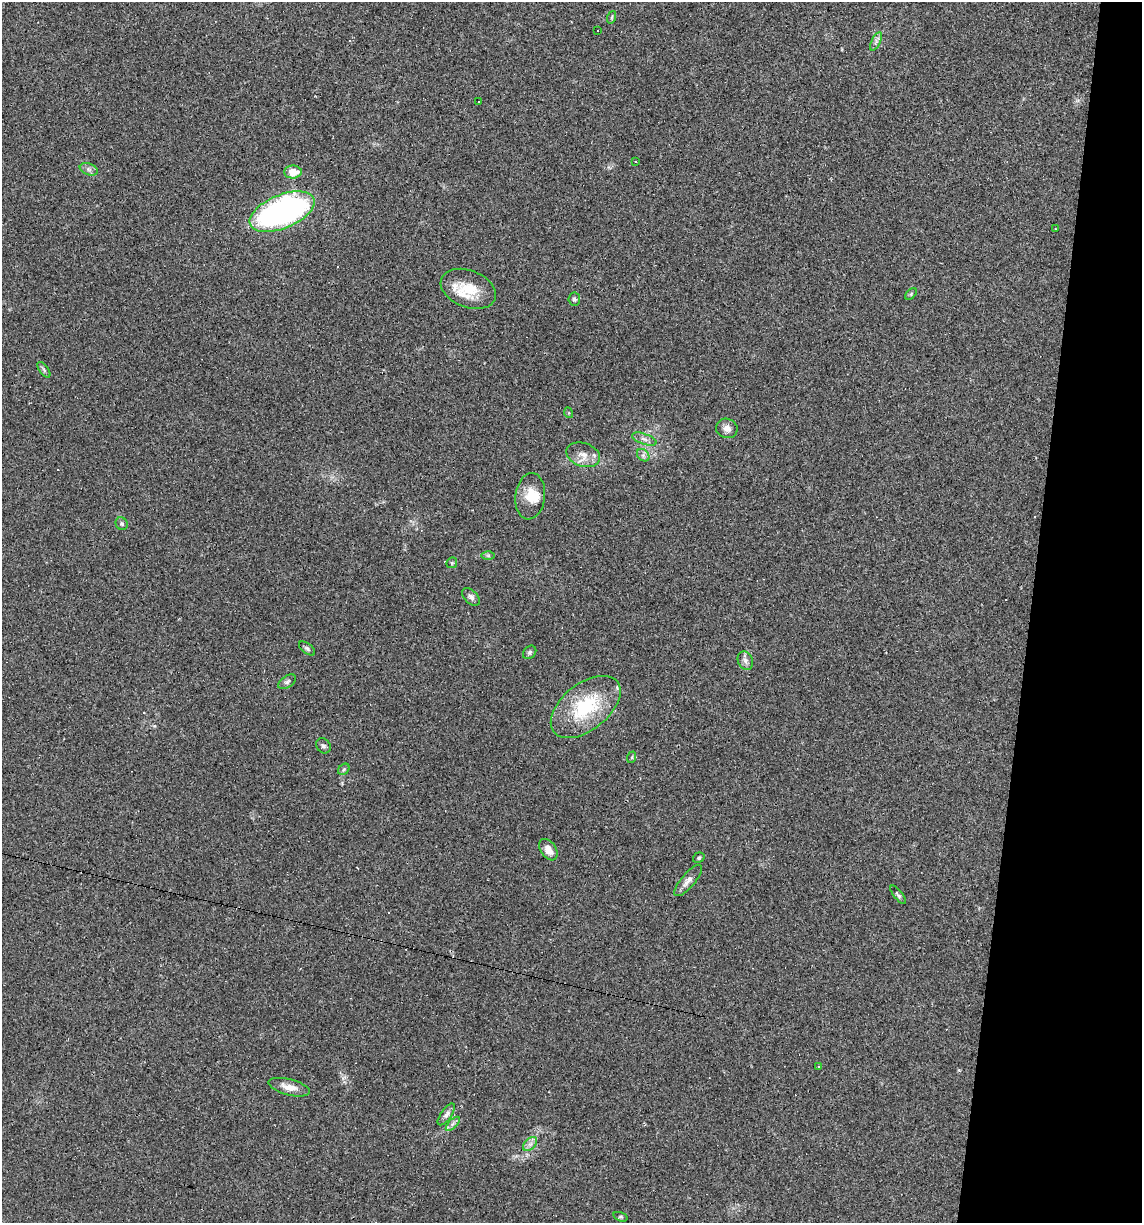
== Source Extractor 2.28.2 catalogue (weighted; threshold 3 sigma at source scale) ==
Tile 8 of 4 x 4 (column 4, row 2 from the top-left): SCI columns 3536-4675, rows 2445-3665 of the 4907 x 4887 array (HDU 1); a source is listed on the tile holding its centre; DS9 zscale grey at full resolution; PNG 1144 x 1225 px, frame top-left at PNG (2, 2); each listed source drawn as its Kron ellipse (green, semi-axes under 4 px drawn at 4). Shown black and unused: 10% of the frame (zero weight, under 2 of 3 exposures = <1% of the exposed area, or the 3 px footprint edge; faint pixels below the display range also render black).
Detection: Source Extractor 2.28.2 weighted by HDU 2 'WHT'; one run over the whole footprint, this tile lists its part. Background 0.0519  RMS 0.0065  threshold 0.0294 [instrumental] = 3 sigma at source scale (4.5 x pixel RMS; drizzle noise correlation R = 1.50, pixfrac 1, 0.05/0.05 arcsec/px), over >= 5 px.
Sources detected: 54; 11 cosmic-ray / hot-pixel residue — neither listed nor drawn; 2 inside a brighter listed object's ellipse — not listed separately; the other 41 listed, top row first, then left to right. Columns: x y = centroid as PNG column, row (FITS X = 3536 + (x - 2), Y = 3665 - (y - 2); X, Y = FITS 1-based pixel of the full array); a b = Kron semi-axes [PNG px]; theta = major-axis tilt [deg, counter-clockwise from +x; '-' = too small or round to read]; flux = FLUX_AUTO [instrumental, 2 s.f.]
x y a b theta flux
612 17 6 4 71 0.89
597 31 3 3 - 3.4
876 41 10 4 65 1.7
478 101 2 2 - 0.43
635 162 3 2 - 0.77
89 169 9 5 -20 2.1
293 172 9 6 0 9.6
282 212 34 16 22 180
1055 229 3 2 - 0.57
468 289 29 18 -21 19
911 294 7 4 46 0.91
574 299 6 6 - 1.8
44 370 9 4 -55 1.4
569 413 5 3 - 0.57
727 428 11 9 -18 3.7
644 439 13 5 -19 2.7
583 455 17 12 -18 6.9
643 455 7 5 -45 1.9
530 496 23 15 83 12
122 524 6 6 - 1.3
488 556 6 4 -1 1
452 563 6 5 - 0.9
471 597 11 6 -45 2.2
307 649 9 5 -37 1.5
530 652 7 6 - 1.4
745 661 9 7 -65 2.6
287 682 10 5 34 1.9
586 707 40 23 38 45
323 746 8 6 -48 1.8
632 757 6 3 72 0.65
344 769 6 5 - 1.1
548 850 12 7 -56 5.5
699 858 6 5 - 1.1
688 881 20 7 49 4.2
898 895 11 4 -51 1.3
819 1067 3 3 - 1.7
289 1087 21 8 -14 6.6
446 1114 13 5 55 2.5
453 1124 9 3 45 1.5
530 1144 8 5 44 2.3
620 1217 7 4 -17 1